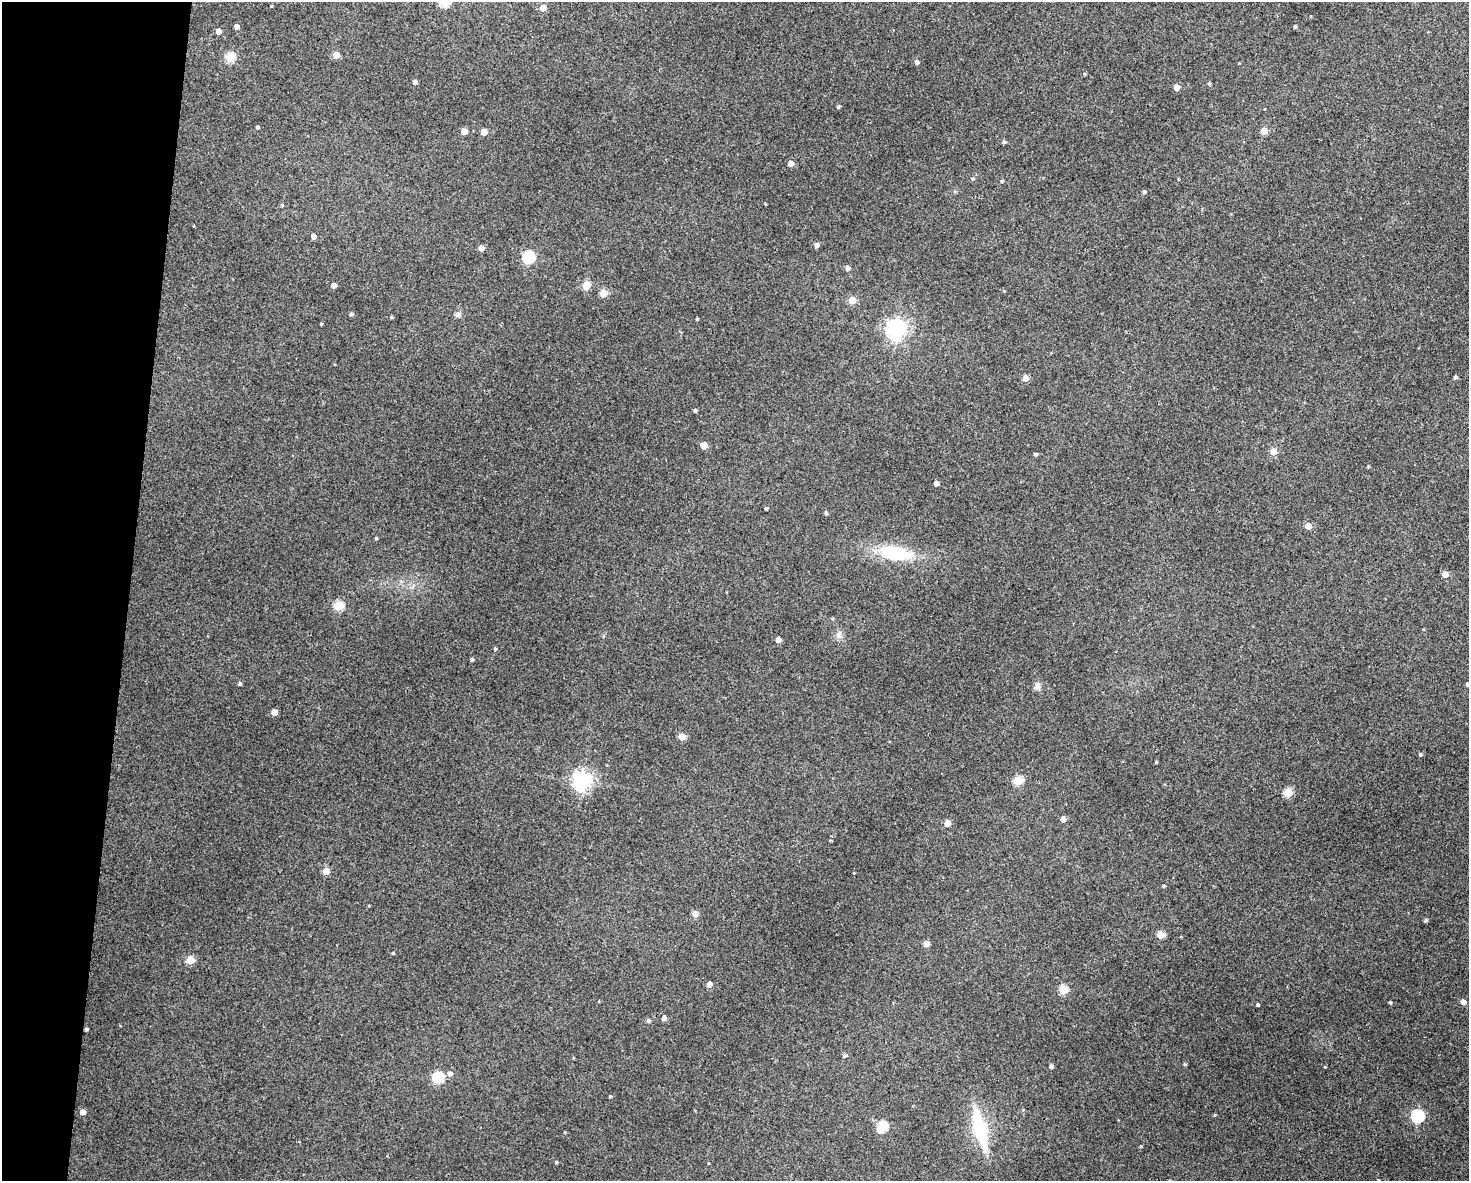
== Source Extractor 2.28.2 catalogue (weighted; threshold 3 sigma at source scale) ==
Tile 7 of 3 x 4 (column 1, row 3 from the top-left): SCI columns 115-1581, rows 1185-2363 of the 4744 x 4723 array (HDU 1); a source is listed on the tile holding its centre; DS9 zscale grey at full resolution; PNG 1471 x 1183 px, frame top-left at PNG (2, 2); no overlay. Shown black and unused: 9% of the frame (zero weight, under 3 of 4 exposures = <1% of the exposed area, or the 3 px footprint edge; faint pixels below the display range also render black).
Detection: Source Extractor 2.28.2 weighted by HDU 2 'WHT'; one run over the whole footprint, this tile lists its part. Background 0.124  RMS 0.0062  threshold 0.0281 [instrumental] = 3 sigma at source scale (4.5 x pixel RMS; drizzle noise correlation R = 1.50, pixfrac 1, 0.05/0.05 arcsec/px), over >= 5 px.
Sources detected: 101; all 101 listed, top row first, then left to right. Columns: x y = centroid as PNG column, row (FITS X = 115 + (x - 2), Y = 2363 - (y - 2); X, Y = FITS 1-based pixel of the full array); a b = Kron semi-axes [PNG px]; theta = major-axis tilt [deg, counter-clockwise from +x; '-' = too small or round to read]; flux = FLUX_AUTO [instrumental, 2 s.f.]
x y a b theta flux
445 2 5 5 - 42
271 6 4 3 - 0.47
543 8 5 5 - 7
237 26 4 4 - 3
1295 27 4 4 - 1.1
218 31 4 4 - 4.3
336 55 5 4 - 8
230 57 5 5 - 28
917 62 5 4 - 1.7
415 82 4 4 - 1.9
1209 83 5 4 - 0.85
1177 87 4 4 - 6.2
838 107 4 4 - 0.95
258 127 4 3 - 0.92
464 131 5 4 - 6.9
1264 131 5 5 - 7.9
484 132 4 4 - 6.8
1004 142 5 4 - 1.2
791 163 5 5 - 4.4
973 179 5 4 - 0.82
1002 181 4 3 - 0.82
1144 192 4 4 - 1.2
765 204 3 2 - 0.56
282 205 4 4 - 0.68
194 226 3 2 - 0.44
313 236 4 4 - 2.7
816 245 5 5 - 2.5
481 248 4 4 - 5.5
528 257 6 5 - 65
847 268 5 4 - 2.4
334 285 4 4 - 3.3
586 285 5 5 - 18
603 293 5 5 - 14
852 300 5 5 - 12
351 314 4 4 - 1.3
458 314 7 7 - 1.8
391 317 4 4 - 0.77
697 319 3 3 - 0.67
321 324 4 3 - 0.58
896 330 7 7 - 310
1455 377 4 4 - 1.2
1026 378 5 4 - 5.6
695 410 4 4 - 1.2
704 446 5 5 - 9.5
1273 451 5 5 - 8.4
1035 454 4 4 - 1.2
1368 466 4 3 - 0.68
936 483 4 4 - 3.4
765 509 3 3 - 0.82
826 513 4 4 - 1.1
1308 526 5 5 - 6.4
376 538 3 3 - 0.74
896 553 44 18 -9 31
1445 574 5 5 - 5.6
338 606 5 5 - 29
833 619 5 3 - 0.58
839 635 8 6 -68 2.3
778 640 4 4 - 3.9
495 649 4 4 - 0.88
472 659 3 3 - 1.2
240 684 4 4 - 1.1
1467 684 4 4 - 1.4
1037 687 10 8 -86 2.6
274 712 4 4 - 5.5
682 736 5 4 - 9.8
1420 754 5 4 - 0.85
1156 762 3 3 - 0.57
582 781 7 7 - 320
1018 781 5 5 - 26
1288 793 5 5 - 26
1063 819 4 4 - 4.4
947 823 4 4 - 8.7
326 871 5 5 - 8.7
1164 886 4 3 - 0.8
695 914 5 5 - 6.2
1426 920 4 4 - 0.92
1160 935 5 5 - 14
926 944 4 4 - 6.6
393 953 3 3 - 0.58
190 960 5 5 - 17
709 984 4 4 - 4.4
1063 990 5 5 - 21
1390 1002 4 3 - 0.95
1463 1002 5 4 - 3.9
1258 1004 3 3 - 0.94
664 1018 4 4 - 3.2
648 1021 6 5 - 0.94
86 1029 3 3 - 1.1
845 1055 5 4 - 1.2
1185 1064 5 4 - 0.73
1051 1066 4 4 - 1.7
1325 1067 4 3 - 0.45
450 1073 6 6 - 2.2
438 1077 5 5 - 44
610 1096 3 3 - 0.68
82 1112 4 4 - 4.3
1417 1116 6 6 - 75
882 1127 7 5 52 42
980 1129 42 12 -75 42
1141 1146 4 4 - 0.58
556 1162 4 4 - 0.81
Isophote crosses this tile's border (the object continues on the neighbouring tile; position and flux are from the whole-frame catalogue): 2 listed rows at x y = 445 2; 1467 684
Unlisted compact peaks at least as high as the median listed source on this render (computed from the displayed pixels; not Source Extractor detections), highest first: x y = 1215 1115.